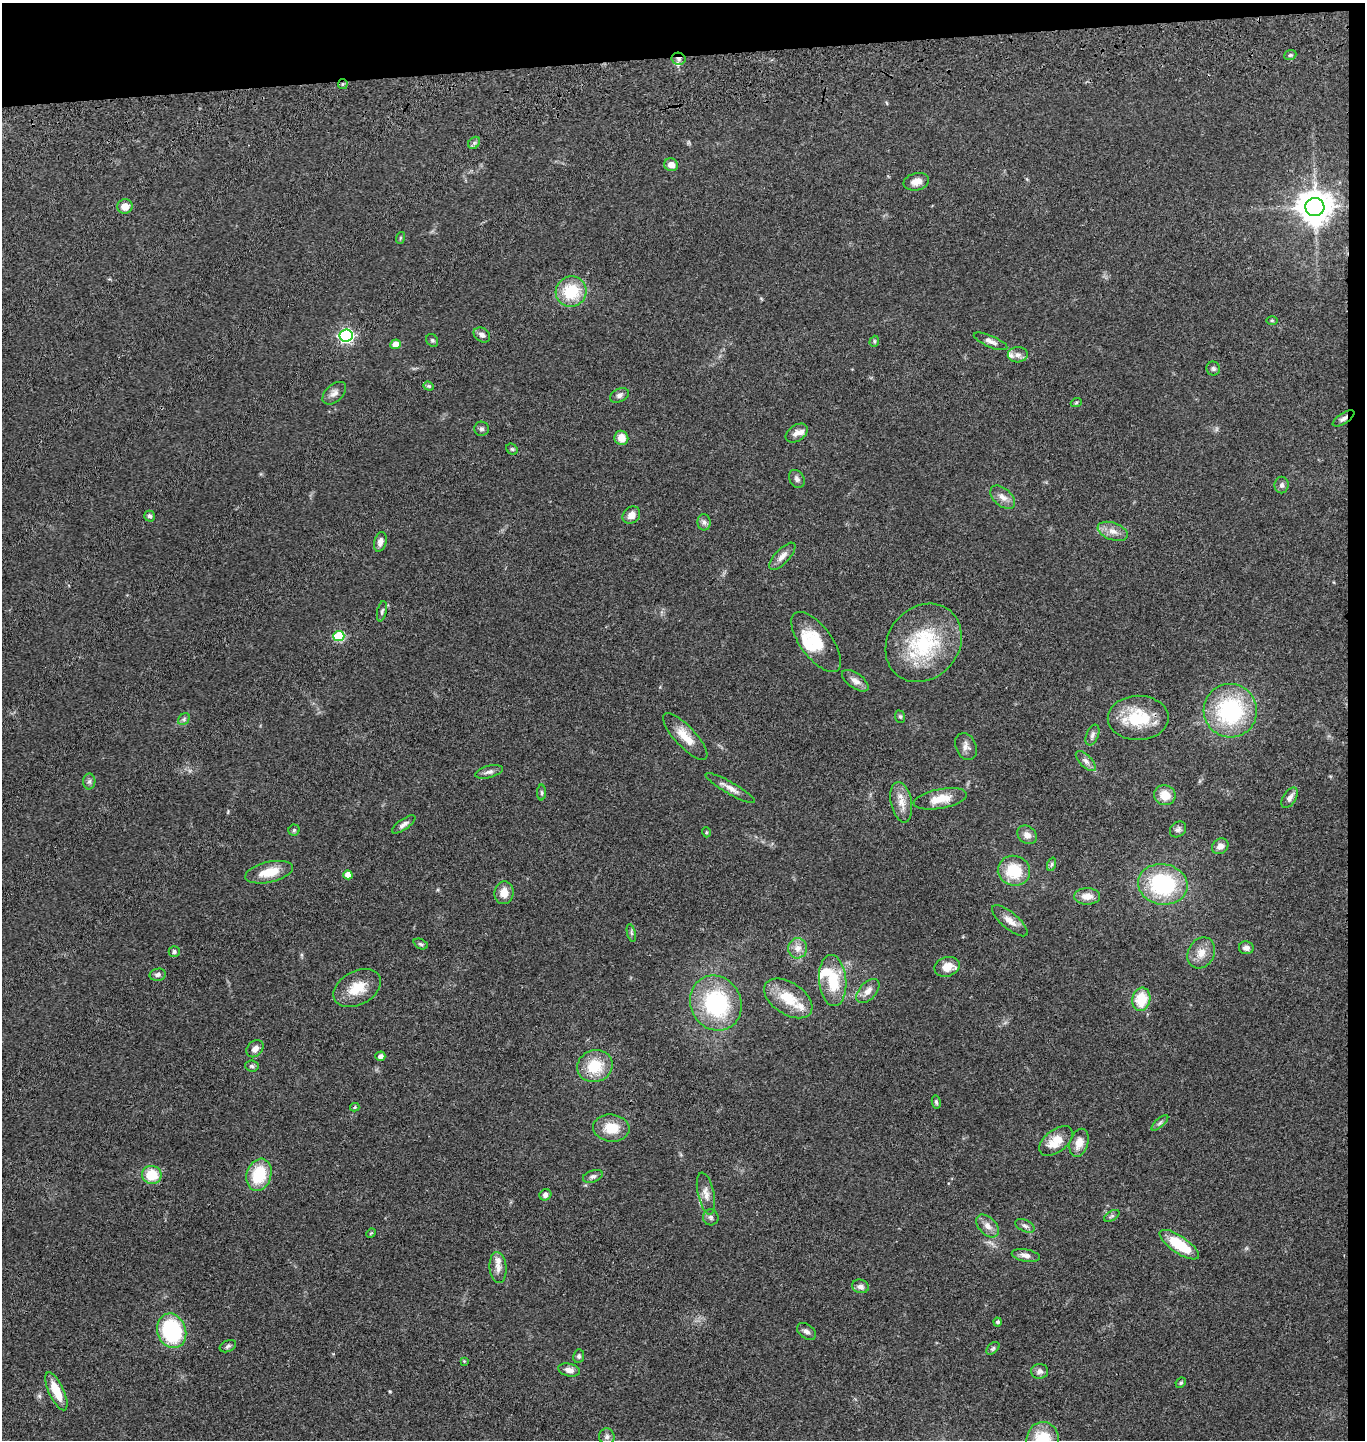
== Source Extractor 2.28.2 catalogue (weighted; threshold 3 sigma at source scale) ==
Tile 3 of 3 x 3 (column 3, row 1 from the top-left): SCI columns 2870-4232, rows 2993-4430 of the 4367 x 4546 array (HDU 1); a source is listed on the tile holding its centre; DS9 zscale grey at full resolution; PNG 1367 x 1442 px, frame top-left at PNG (2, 3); each listed source drawn as its Kron ellipse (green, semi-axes under 4 px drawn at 4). Shown black and unused: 5% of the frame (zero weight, under 3 of 4 exposures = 6% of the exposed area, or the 3 px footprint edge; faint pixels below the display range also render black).
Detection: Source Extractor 2.28.2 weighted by HDU 2 'WHT'; one run over the whole footprint, this tile lists its part. Background 0.0643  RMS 0.0059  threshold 0.0266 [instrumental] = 3 sigma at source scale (4.5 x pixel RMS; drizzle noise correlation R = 1.50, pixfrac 1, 0.05/0.05 arcsec/px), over >= 5 px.
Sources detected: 129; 1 inside a brighter object's white glare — neither listed nor drawn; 5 inside a brighter listed object's ellipse — not listed separately; the other 123 listed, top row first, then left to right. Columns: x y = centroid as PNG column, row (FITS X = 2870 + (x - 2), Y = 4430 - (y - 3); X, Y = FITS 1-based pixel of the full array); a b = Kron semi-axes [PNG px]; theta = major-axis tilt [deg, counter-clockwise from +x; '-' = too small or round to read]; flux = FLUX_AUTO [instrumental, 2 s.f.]
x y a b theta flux
1290 55 6 5 - 1.1
679 59 7 6 - 2
343 84 5 5 - 0.77
474 143 7 5 46 1.3
671 165 7 6 - 5
916 182 13 8 14 5
125 206 7 7 - 5.2
1315 207 9 9 - 1100
400 238 6 3 71 0.63
571 291 15 15 - 23
1272 320 6 4 -1 0.69
346 335 6 6 - 110
482 335 9 6 -35 2.3
432 340 7 5 -56 0.98
874 341 6 4 72 0.86
991 341 18 5 -23 2.9
396 344 5 5 - 5.6
1018 355 10 7 4 2.5
1213 369 7 7 - 1.3
429 386 5 4 - 0.78
334 393 14 8 43 3
619 395 10 6 26 2
1076 403 5 3 - 0.67
1343 418 12 5 32 2.3
481 429 7 7 - 1.4
797 433 12 8 33 3.8
621 438 7 7 - 6
512 449 6 5 - 0.81
797 479 9 7 -58 2.1
1282 485 8 7 - 1.8
1003 497 14 9 -42 4.2
631 515 9 8 - 4.7
150 516 5 5 - 1.5
704 522 8 6 -87 1.9
1113 531 16 8 -20 4.8
380 542 10 6 76 3.2
782 556 17 7 46 4.1
382 611 10 5 77 1.3
339 636 5 5 - 34
816 642 35 16 -53 19
924 643 42 35 50 49
855 681 15 7 -35 3.5
1230 711 27 26 - 62
900 717 6 5 - 0.88
1138 718 30 22 1 26
184 719 6 5 - 1.2
1092 735 11 6 67 1.9
685 736 30 10 -47 9.9
966 746 14 10 -64 3.4
1086 761 13 6 -45 2.4
489 772 14 6 15 2.3
89 781 8 6 88 1.5
730 788 28 6 -30 4.5
542 793 8 4 -90 0.92
1165 795 10 10 - 8.7
1290 798 11 6 58 2.8
940 799 27 9 10 10
901 802 20 10 -79 6.7
404 824 14 5 35 2.3
1178 829 9 7 43 1.9
294 830 5 5 - 0.86
706 832 5 3 - 0.57
1027 835 10 8 -38 3.4
1220 846 9 7 36 3.3
1052 864 7 4 71 1
1014 871 16 15 - 21
269 872 24 10 13 12
348 875 4 4 - 5.9
1163 884 25 20 -9 53
504 893 11 9 84 5.8
1087 896 13 8 -1 5.6
1010 921 22 8 -40 5.3
631 933 9 4 -77 1.2
421 944 7 4 -26 1.1
798 948 10 9 - 4.4
1246 948 7 6 - 2.5
174 952 5 5 - 1.2
1201 953 16 13 61 6.8
947 967 13 9 18 7
158 975 8 6 11 1.7
833 981 26 13 -85 21
357 988 25 16 28 13
868 991 14 8 48 4.5
788 998 27 16 -33 16
1141 999 12 9 79 16
716 1003 28 25 -63 55
255 1049 9 7 46 3.2
380 1056 5 4 - 2.5
252 1066 7 5 -5 1.3
595 1066 18 16 19 17
936 1102 7 4 -80 1
355 1107 4 3 - 0.79
1160 1123 10 4 42 1.4
611 1128 18 13 -6 12
1056 1141 19 11 38 12
1079 1143 14 9 73 6.9
152 1175 10 9 - 14
259 1175 16 12 72 22
593 1176 10 6 19 1.7
706 1194 21 8 -77 4.9
545 1195 6 5 - 2.2
1112 1216 8 4 32 1.2
711 1217 8 7 - 1.7
988 1226 13 8 -46 4.1
1025 1226 10 5 -25 1.7
371 1233 5 4 - 0.52
1179 1245 23 8 -34 22
1026 1255 14 6 -10 2.9
498 1268 16 8 -84 3.9
860 1286 8 6 -13 2.4
998 1322 4 4 - 1.3
172 1331 18 14 -71 52
807 1332 10 7 -36 2.4
228 1346 9 5 24 1.4
993 1348 8 4 42 1.2
579 1356 7 5 81 1.2
464 1361 4 4 - 0.55
569 1370 11 6 -12 3.4
1039 1371 8 7 - 2.3
1181 1383 5 4 - 0.87
56 1391 20 7 -65 13
607 1437 8 8 - 1.9
1042 1440 18 16 83 24
Overlapping masked pixels (flux is a lower limit): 4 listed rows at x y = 679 59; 343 84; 1343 418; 1138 718
Isophote crosses this tile's border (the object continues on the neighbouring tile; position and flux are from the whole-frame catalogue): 1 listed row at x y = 1042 1440